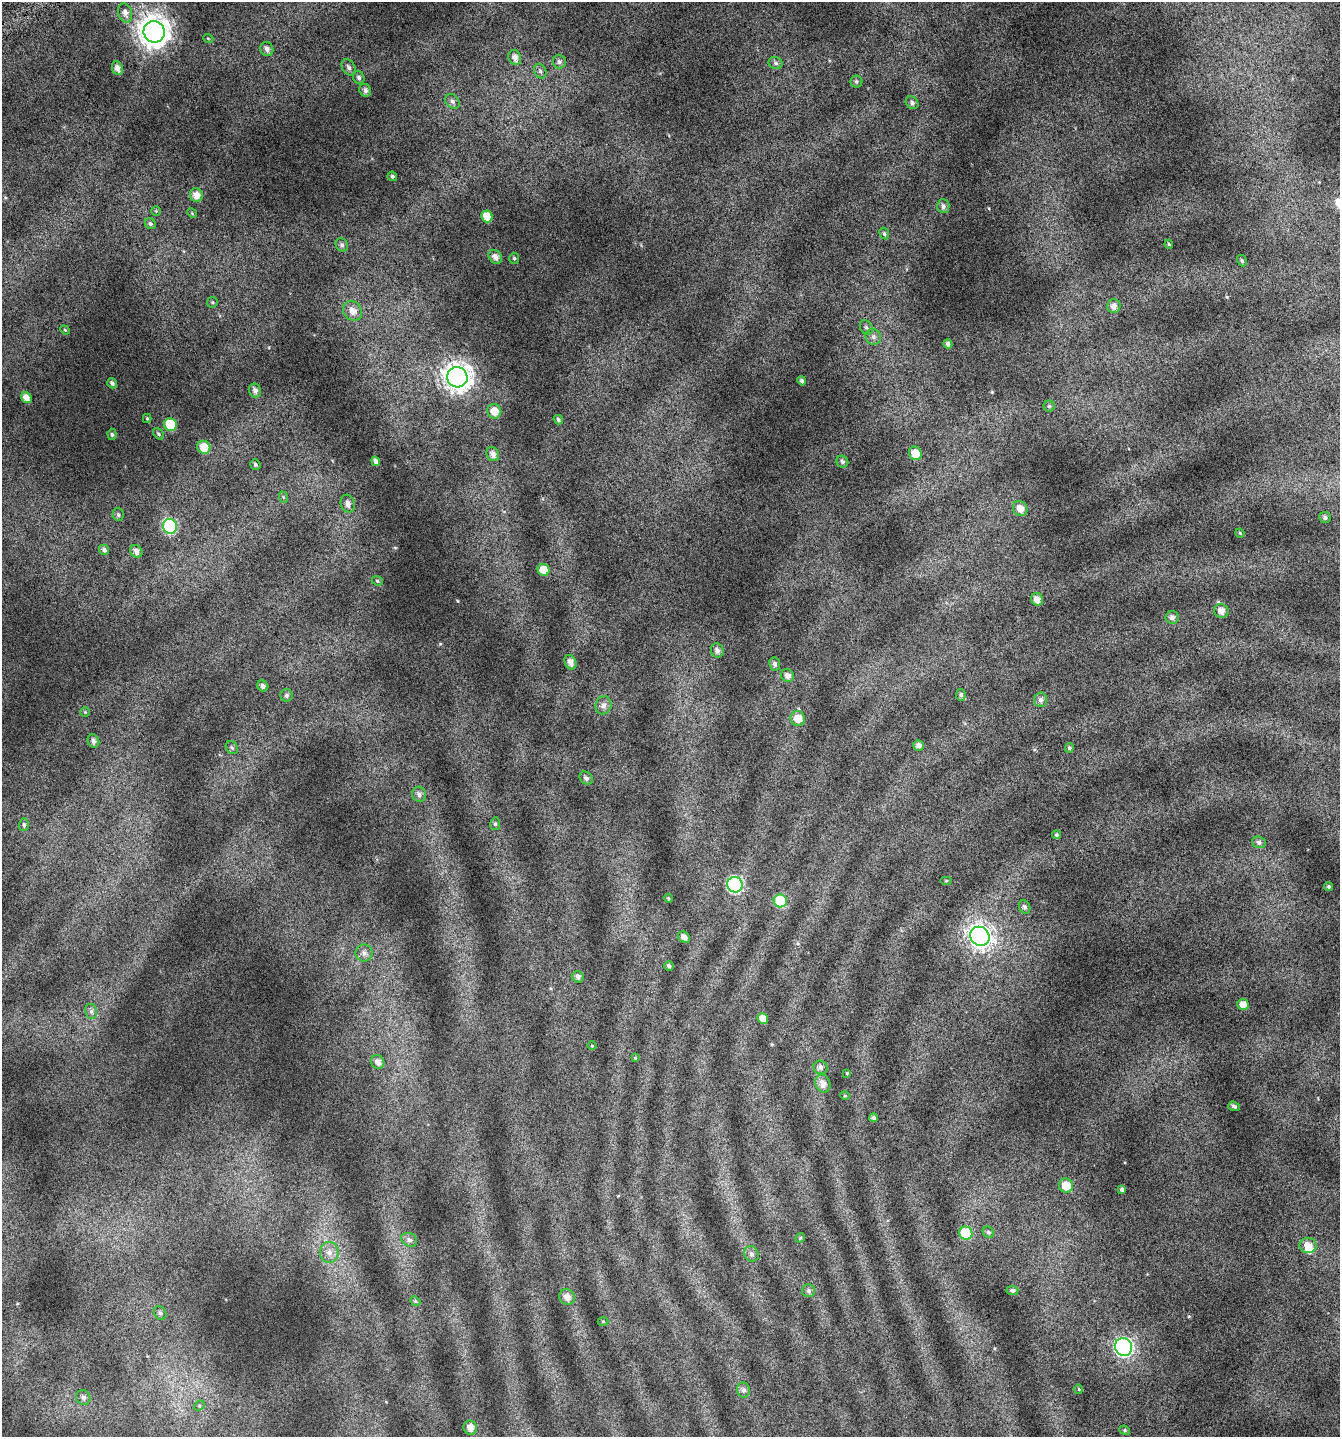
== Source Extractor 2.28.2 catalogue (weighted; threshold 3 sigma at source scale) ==
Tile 11 of 4 x 4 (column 3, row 3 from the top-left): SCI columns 2892-4229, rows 1485-2919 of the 5741 x 5854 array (HDU 1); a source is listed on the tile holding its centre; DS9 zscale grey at full resolution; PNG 1342 x 1439 px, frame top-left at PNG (2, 2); each listed source drawn as its Kron ellipse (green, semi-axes under 4 px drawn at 4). Shown black and unused: <1% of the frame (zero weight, under 4 of 7 exposures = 2% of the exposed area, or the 3 px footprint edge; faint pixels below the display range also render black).
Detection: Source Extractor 2.28.2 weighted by HDU 2 'WHT'; one run over the whole footprint, this tile lists its part. Background 0.073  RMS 0.047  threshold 0.192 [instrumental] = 3 sigma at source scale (4.09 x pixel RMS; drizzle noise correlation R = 1.36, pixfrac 0.8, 0.0396/0.0396 arcsec/px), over >= 5 px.
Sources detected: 134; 1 inside a brighter listed object's ellipse — not listed separately; the other 133 listed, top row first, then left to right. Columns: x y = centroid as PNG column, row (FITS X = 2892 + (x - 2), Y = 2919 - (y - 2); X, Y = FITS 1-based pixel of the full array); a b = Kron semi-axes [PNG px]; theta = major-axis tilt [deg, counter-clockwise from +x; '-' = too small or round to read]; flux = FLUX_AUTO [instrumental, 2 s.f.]
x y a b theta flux
125 13 10 7 -75 24
154 32 11 10 - 5600
208 38 5 3 - 3.3
267 49 7 6 - 18
515 57 7 6 - 23
559 62 7 6 - 12
776 63 7 6 - 10
349 67 9 6 -58 14
117 68 7 5 -66 23
540 71 7 6 - 9.9
359 78 6 5 - 10
856 81 6 6 - 7.5
365 90 6 5 - 15
452 101 8 6 -46 14
912 103 7 5 -45 13
392 176 5 4 - 7.4
196 195 7 6 - 38
943 206 7 6 - 15
156 211 5 5 - 4.6
192 213 5 4 - 4.5
487 216 6 5 - 62
150 223 6 5 - 8.4
884 234 6 4 -63 8.4
1169 244 4 4 - 4.5
342 245 7 6 - 11
495 257 7 6 - 24
514 258 5 5 - 6.5
1242 261 6 4 -59 7.7
212 302 6 5 - 6.3
1114 306 7 6 - 24
353 311 10 9 - 38
866 327 7 6 - 11
65 330 5 4 - 4
873 337 8 7 - 16
948 344 5 4 - 14
457 377 10 10 - 5100
802 381 4 4 - 10
112 383 5 4 - 12
255 391 7 6 - 18
26 398 6 5 - 31
1049 406 5 5 - 7.4
494 411 7 7 - 51
147 418 4 4 - 4.3
558 420 5 4 - 8.7
170 425 6 6 - 150
112 434 6 4 -87 7.9
158 434 6 4 -50 6.6
204 447 7 6 - 67
915 453 7 6 - 64
493 454 7 6 - 23
376 461 5 4 - 17
842 462 6 5 - 11
255 464 5 5 - 7.7
283 497 6 3 -71 5.6
348 504 9 7 -76 24
1020 508 8 7 - 35
118 515 6 5 - 9
1325 518 6 5 - 9.6
170 526 7 7 - 460
1240 533 4 3 - 4.7
104 550 5 5 - 13
136 551 7 5 -57 22
544 570 6 6 - 83
377 581 6 4 -23 6
1037 599 6 5 - 32
1221 611 7 7 - 30
1172 617 6 6 - 16
717 650 7 6 - 17
571 662 7 5 -68 27
775 664 6 5 - 13
787 676 7 6 - 21
263 686 6 5 - 14
286 695 6 6 - 9.2
961 695 5 5 - 9.6
1040 700 7 6 - 16
603 705 9 8 - 22
85 712 5 5 - 5.6
798 718 7 7 - 52
93 741 7 5 -68 16
919 746 5 5 - 21
232 748 7 5 -56 8.5
1069 748 5 4 - 8.5
586 778 7 6 - 13
419 794 7 7 - 16
495 824 6 5 - 8.5
24 825 6 5 - 8.2
1056 835 4 4 - 8.3
1259 842 7 5 -19 13
946 881 6 4 0 4.2
735 885 8 7 - 590
1329 887 4 4 - 7.7
668 898 4 4 - 5.3
780 901 6 6 - 200
1025 907 7 5 -65 11
980 936 10 9 - 2800
684 937 6 5 - 23
364 953 8 8 - 22
669 966 4 4 - 12
578 977 6 5 - 15
1243 1005 5 5 - 45
91 1011 8 6 -77 13
763 1018 5 5 - 38
592 1046 5 3 - 3.8
635 1058 4 4 - 4.7
378 1062 7 6 - 24
820 1067 7 6 - 17
847 1073 4 4 - 3.7
823 1083 9 7 -68 32
845 1096 5 3 - 3.8
1234 1106 6 4 -18 9.5
873 1118 4 4 - 13
1066 1186 7 7 - 64
1122 1189 4 3 - 9.7
988 1232 6 5 - 8.9
966 1233 7 6 - 170
800 1238 5 4 - 4.9
409 1240 8 6 -29 15
1308 1245 8 7 - 49
329 1253 10 9 - 32
751 1254 8 7 - 15
1012 1290 6 4 -1 11
809 1291 6 6 - 11
567 1297 8 7 - 30
415 1301 5 4 - 6.1
160 1313 7 5 -59 11
603 1321 5 3 - 4.1
1123 1347 9 8 - 1100
1079 1389 5 3 - 3.8
743 1390 7 6 - 15
83 1398 8 7 - 17
199 1406 6 4 46 6.4
470 1428 7 6 - 30
1125 1430 5 4 - 5.9